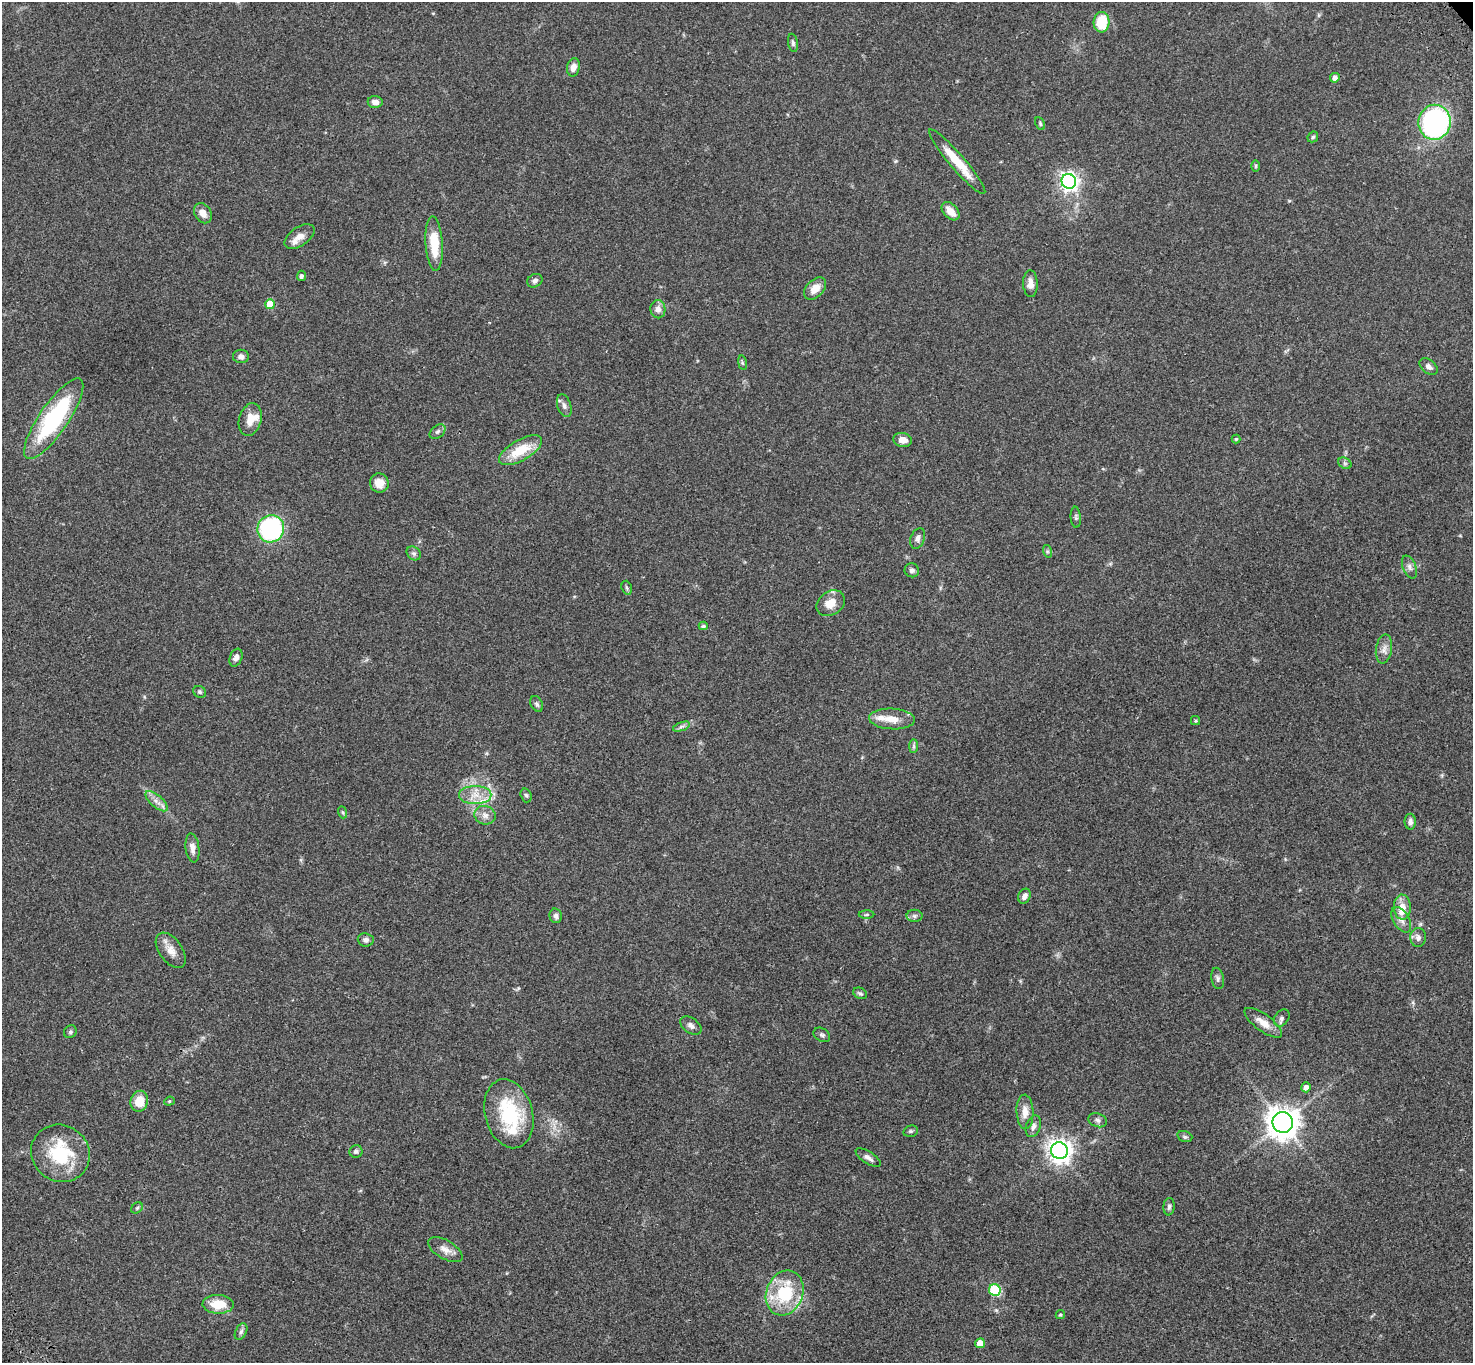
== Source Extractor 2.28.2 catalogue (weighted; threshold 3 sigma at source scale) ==
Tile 7 of 4 x 4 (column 3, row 2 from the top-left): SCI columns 3049-4519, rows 3102-4462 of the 6093 x 6062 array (HDU 1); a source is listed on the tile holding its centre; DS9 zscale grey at full resolution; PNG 1475 x 1365 px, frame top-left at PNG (2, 2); each listed source drawn as its Kron ellipse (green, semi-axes under 4 px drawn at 4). Shown black and unused: <1% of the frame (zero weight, under 3 of 4 exposures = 6% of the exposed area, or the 3 px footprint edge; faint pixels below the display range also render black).
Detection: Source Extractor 2.28.2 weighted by HDU 2 'WHT'; one run over the whole footprint, this tile lists its part. Background 0.0463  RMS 0.0052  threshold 0.0232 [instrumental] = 3 sigma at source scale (4.5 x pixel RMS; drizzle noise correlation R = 1.50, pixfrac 1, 0.05/0.05 arcsec/px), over >= 5 px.
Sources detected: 103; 6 inside a brighter listed object's ellipse — not listed separately; the other 97 listed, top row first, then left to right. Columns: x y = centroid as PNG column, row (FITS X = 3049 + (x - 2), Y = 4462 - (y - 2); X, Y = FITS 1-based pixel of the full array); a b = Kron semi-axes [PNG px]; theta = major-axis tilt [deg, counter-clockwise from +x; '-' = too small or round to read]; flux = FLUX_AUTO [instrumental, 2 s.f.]
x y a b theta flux
1101 22 10 8 85 17
793 43 9 5 -79 1.2
573 67 9 6 79 3.2
1335 78 5 4 - 2.2
375 102 7 6 - 3.2
1434 122 17 16 - 98
1040 124 7 4 -64 0.73
1313 137 6 4 46 0.76
957 162 42 7 -49 14
1256 166 6 4 90 0.69
1069 181 7 7 - 210
950 211 11 7 -47 5.4
203 213 11 8 -57 4.1
300 236 17 9 34 4.8
434 244 27 8 -87 15
301 276 5 4 - 1.1
535 281 8 6 31 1.5
1030 284 13 7 -88 4
815 288 13 8 46 5.3
270 304 5 5 - 11
658 309 9 7 -86 3
241 356 8 6 0 2.2
742 363 7 3 -81 0.73
1429 367 10 6 -40 1.8
564 406 12 7 -72 2
54 419 48 14 56 56
250 419 17 11 74 6.4
438 432 9 6 39 1.4
1236 439 4 4 - 0.57
903 440 9 7 -8 4
520 450 24 10 30 14
1345 463 7 5 -30 0.98
379 483 9 9 - 5.1
1076 517 10 5 -85 1.1
271 529 14 13 - 60
918 538 10 7 68 2.1
1047 551 6 4 -72 0.85
414 553 8 6 -43 1.3
1409 567 12 6 -67 2
912 570 7 7 - 1.5
627 588 7 5 -73 0.9
831 603 15 11 35 6.3
703 626 4 4 - 1
1384 649 14 8 82 3
236 658 9 6 70 2.3
200 692 7 5 -32 0.94
537 704 8 5 -62 1.2
892 719 23 10 -3 6.6
1196 721 4 4 - 0.63
681 727 9 4 19 1.3
914 746 7 4 90 0.96
475 795 16 9 0 6.1
526 795 7 5 -71 1
156 801 14 6 -41 3.1
342 812 6 4 -70 0.65
485 815 11 9 -16 3
1410 822 8 5 -88 1.8
192 848 14 7 -83 3.1
1024 896 8 6 63 2.2
1402 907 12 8 -87 6.3
866 914 8 4 1 0.75
556 916 7 6 - 1.4
915 916 8 6 1 1.3
1401 920 14 8 -58 3
1418 938 9 8 - 2.1
366 940 8 6 -5 1.9
171 950 20 11 -54 5.2
1218 978 11 6 -79 1.5
860 993 7 5 -27 1
1282 1018 9 7 53 1.5
1263 1023 22 8 -36 5.7
691 1026 12 7 -36 2.1
70 1032 7 6 - 0.99
822 1035 9 6 -33 1.2
1306 1087 5 5 - 2.6
139 1101 10 8 76 8
169 1101 5 4 - 0.77
1025 1112 17 8 -87 5
509 1114 35 24 -75 35
1097 1120 9 7 -18 1.6
1283 1122 10 10 - 710
1033 1126 11 7 71 2.4
911 1131 7 5 14 0.94
1185 1137 7 5 -18 0.93
356 1151 6 6 - 1.3
1059 1151 8 8 - 370
60 1153 30 28 -34 30
868 1158 14 6 -33 2.2
1169 1207 9 5 82 1.4
137 1208 6 5 - 0.88
445 1250 19 9 -30 4.3
995 1290 6 5 - 34
785 1293 23 18 69 28
218 1304 15 9 -2 11
1060 1315 5 4 - 0.74
241 1332 9 5 63 1.4
980 1343 5 5 - 5.8